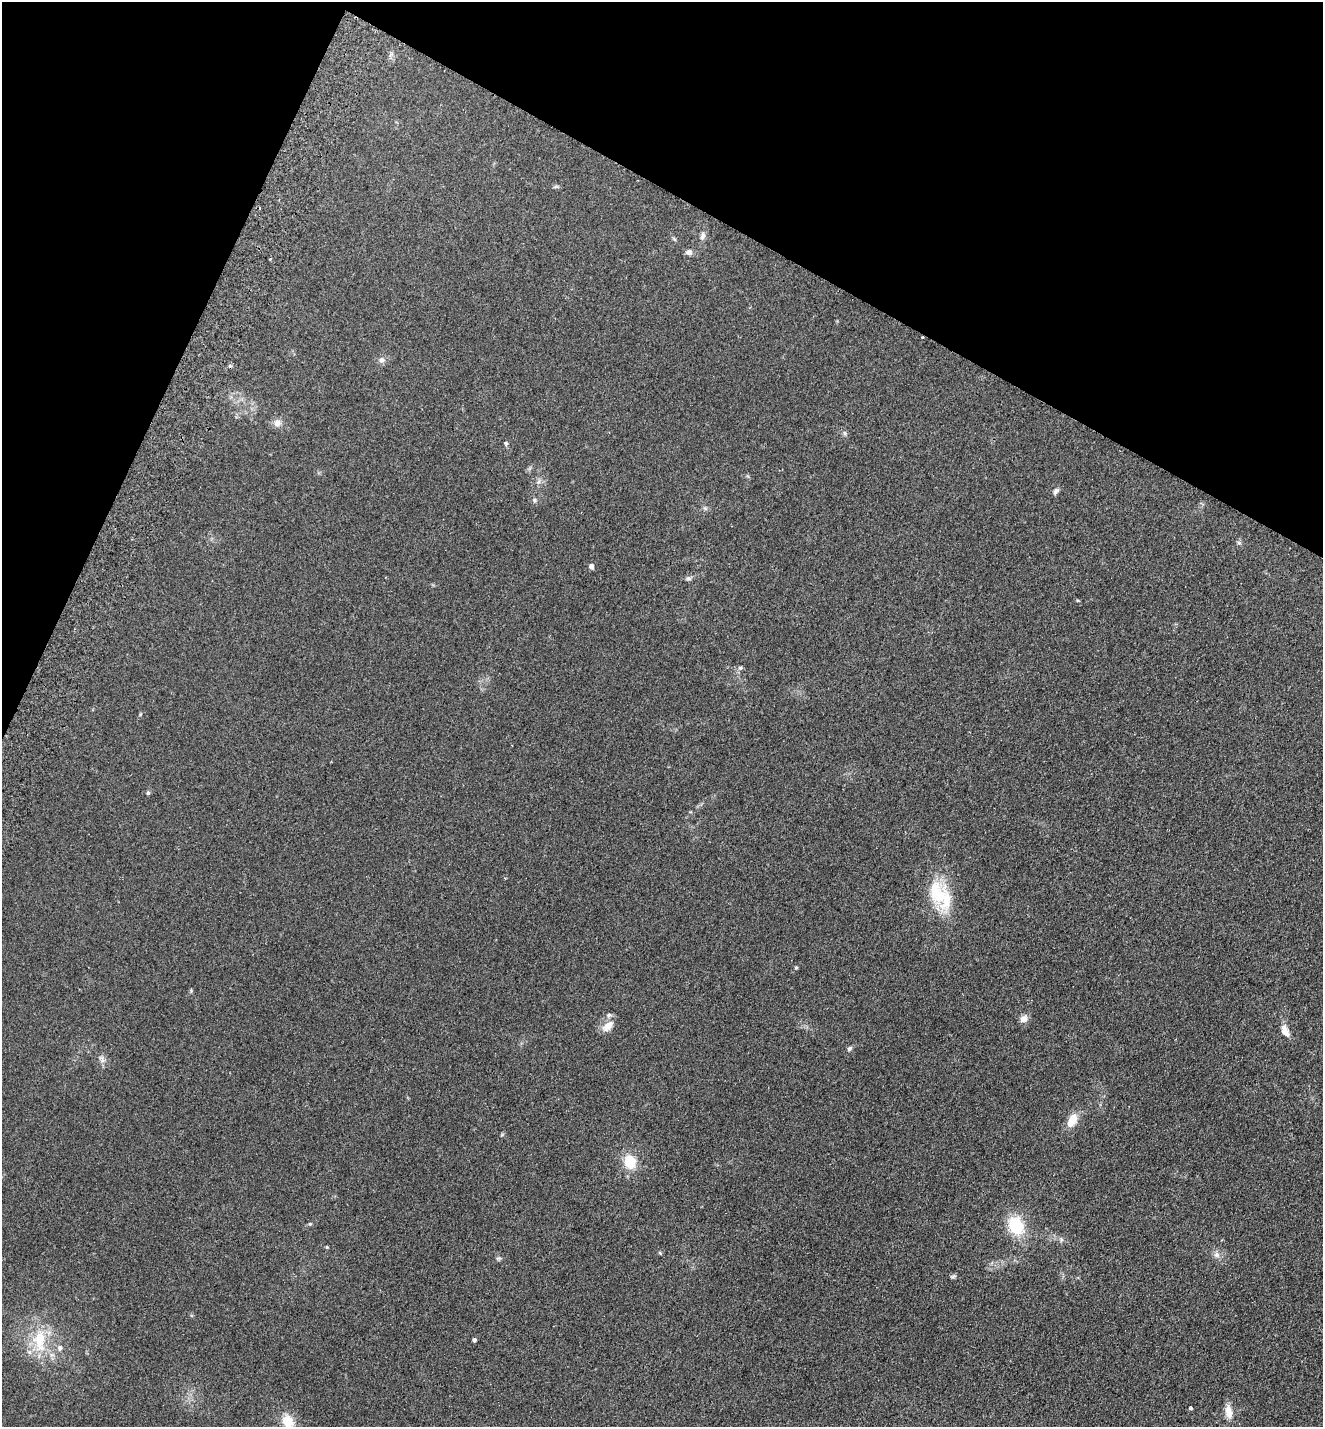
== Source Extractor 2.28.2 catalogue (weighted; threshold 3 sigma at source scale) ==
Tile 2 of 4 x 4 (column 2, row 1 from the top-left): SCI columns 1655-2975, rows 4307-5731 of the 5816 x 5760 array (HDU 1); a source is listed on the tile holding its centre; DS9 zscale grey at full resolution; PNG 1325 x 1429 px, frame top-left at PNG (2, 2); no overlay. Shown black and unused: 21% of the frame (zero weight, under 2 of 3 exposures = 3% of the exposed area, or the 3 px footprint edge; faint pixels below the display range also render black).
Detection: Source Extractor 2.28.2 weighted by HDU 2 'WHT'; one run over the whole footprint, this tile lists its part. Background 0.312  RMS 0.014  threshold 0.0645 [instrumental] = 3 sigma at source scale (4.5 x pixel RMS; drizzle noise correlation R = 1.50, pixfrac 1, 0.05/0.05 arcsec/px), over >= 5 px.
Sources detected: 38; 2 cosmic-ray / hot-pixel residue — not listed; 2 inside a brighter listed object's ellipse — not listed separately; the other 34 listed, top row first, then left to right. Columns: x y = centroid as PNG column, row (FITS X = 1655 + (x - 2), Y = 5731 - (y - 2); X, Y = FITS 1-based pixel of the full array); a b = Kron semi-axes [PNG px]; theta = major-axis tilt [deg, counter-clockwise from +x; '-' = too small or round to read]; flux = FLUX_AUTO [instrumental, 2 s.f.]
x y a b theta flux
702 236 11 6 79 5.1
689 252 7 6 - 5.7
270 259 3 3 - 1.1
381 360 8 7 - 4.8
277 423 9 9 - 7.5
506 443 6 5 - 2.2
1056 491 9 5 56 3.8
534 500 6 5 - 2.6
1239 543 6 4 -19 2
591 566 5 5 - 5.7
688 578 7 5 -17 2.8
740 668 6 4 17 2.1
148 793 5 5 - 2.1
938 893 39 22 -70 61
796 968 5 3 - 1.3
1024 1019 10 8 40 7.4
608 1026 19 10 43 13
1285 1030 18 9 -67 10
850 1048 7 5 45 2.9
102 1060 10 4 -77 4.2
1072 1120 15 9 59 21
630 1161 15 13 -67 30
1016 1225 19 15 -60 55
327 1247 5 3 - 1.2
660 1253 6 4 -45 1.6
1217 1255 8 7 - 5.4
498 1258 7 4 -17 2
953 1276 8 4 19 2.3
474 1340 4 3 - 3.4
39 1341 36 19 -89 54
60 1348 7 6 - 4.4
1191 1408 3 3 - 2.8
1228 1412 17 9 -80 13
288 1421 15 12 -65 25
Isophote crosses this tile's border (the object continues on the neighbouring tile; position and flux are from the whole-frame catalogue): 1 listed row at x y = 288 1421